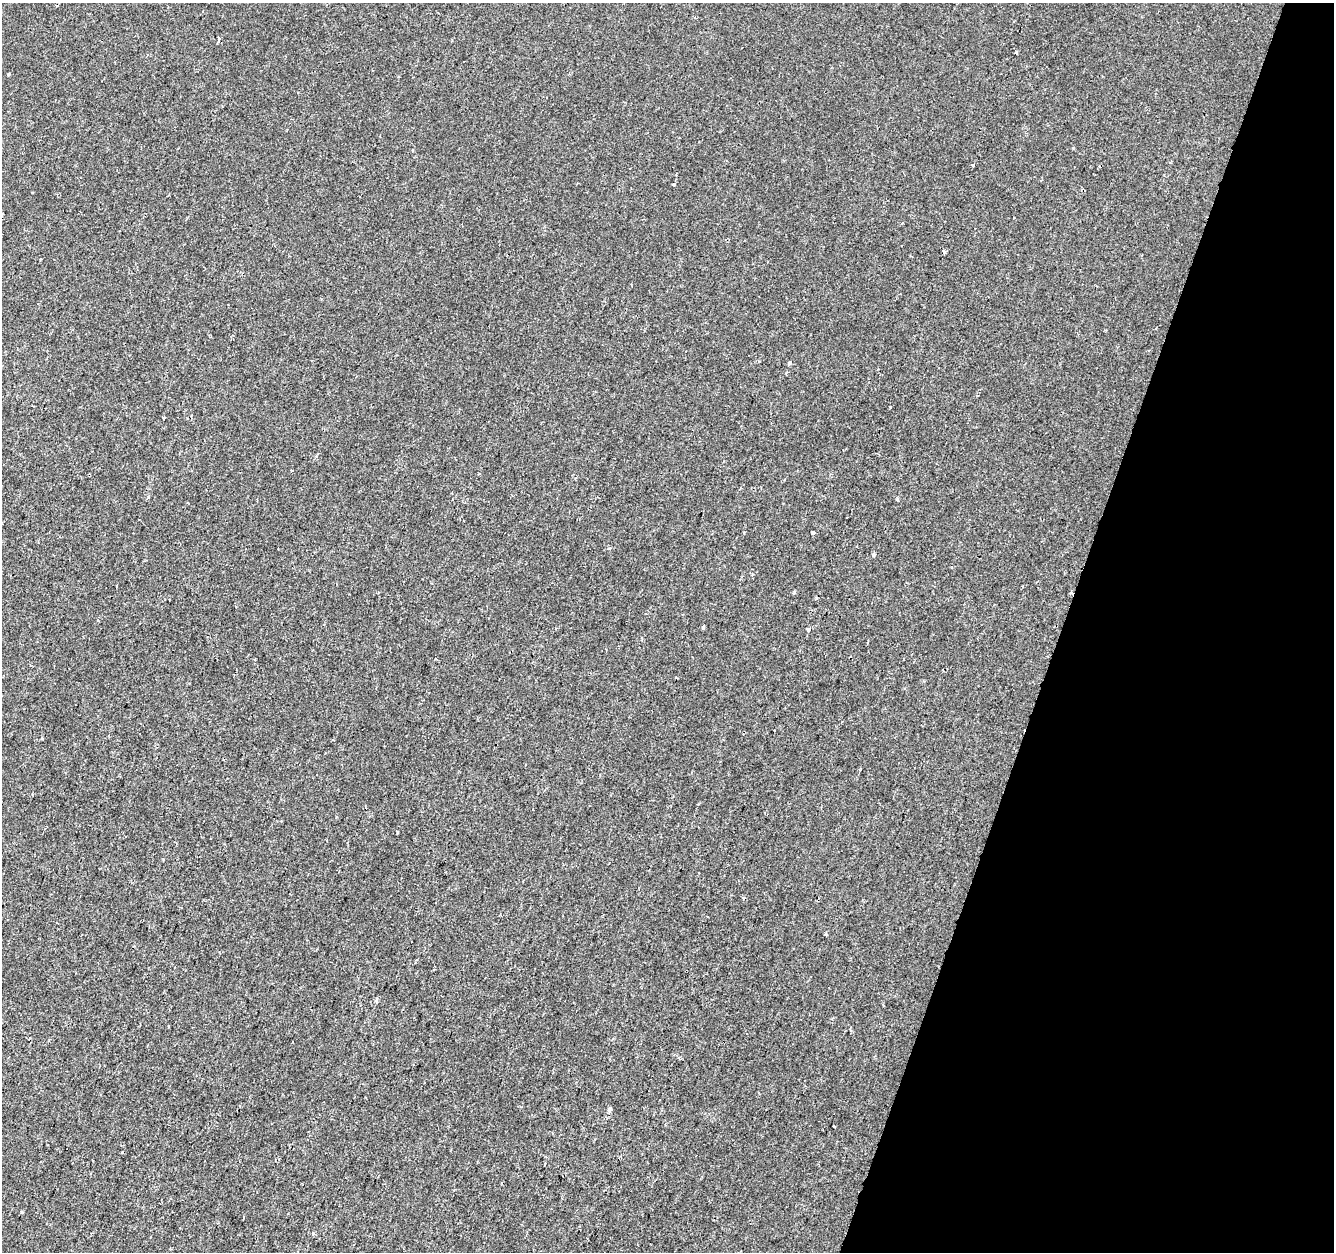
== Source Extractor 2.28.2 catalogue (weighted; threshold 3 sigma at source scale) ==
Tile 8 of 4 x 4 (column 4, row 2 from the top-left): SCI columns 4004-5335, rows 2781-4030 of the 5335 x 5497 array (HDU 1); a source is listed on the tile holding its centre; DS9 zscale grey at full resolution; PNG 1336 x 1254 px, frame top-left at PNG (2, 3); no overlay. Shown black and unused: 20% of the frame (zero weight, under 2 of 3 exposures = <1% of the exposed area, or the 3 px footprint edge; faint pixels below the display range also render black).
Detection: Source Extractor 2.28.2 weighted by HDU 2 'WHT'; one run over the whole footprint, this tile lists its part. Background -2.68e-04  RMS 0.0026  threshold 0.0118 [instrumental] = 3 sigma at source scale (4.5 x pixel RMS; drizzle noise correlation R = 1.50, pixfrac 1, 0.0396/0.0396 arcsec/px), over >= 5 px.
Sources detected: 21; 6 cosmic-ray / hot-pixel residue — not listed; the other 15 listed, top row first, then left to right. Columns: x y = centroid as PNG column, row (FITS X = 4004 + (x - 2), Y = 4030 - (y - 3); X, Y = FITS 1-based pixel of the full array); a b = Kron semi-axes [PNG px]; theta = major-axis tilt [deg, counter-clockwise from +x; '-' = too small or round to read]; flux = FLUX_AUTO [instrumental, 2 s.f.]
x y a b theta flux
219 38 3 3 - 1.2
1016 52 3 3 - 0.45
973 165 3 3 - 0.52
674 184 4 3 - 0.56
2 214 4 3 - 0.29
790 363 4 3 - 0.88
897 499 4 3 - 0.26
813 532 4 3 - 0.98
874 554 3 3 - 0.89
703 627 4 3 - 0.44
397 831 3 3 - 0.99
825 934 4 3 - 0.3
169 1026 3 3 - 0.65
609 1110 4 3 - 0.8
834 1126 3 3 - 0.57
Isophote crosses this tile's border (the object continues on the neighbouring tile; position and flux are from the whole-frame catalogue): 1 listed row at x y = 2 214
Unlisted compact peaks at least as high as the median listed source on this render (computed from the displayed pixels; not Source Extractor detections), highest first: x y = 794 592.